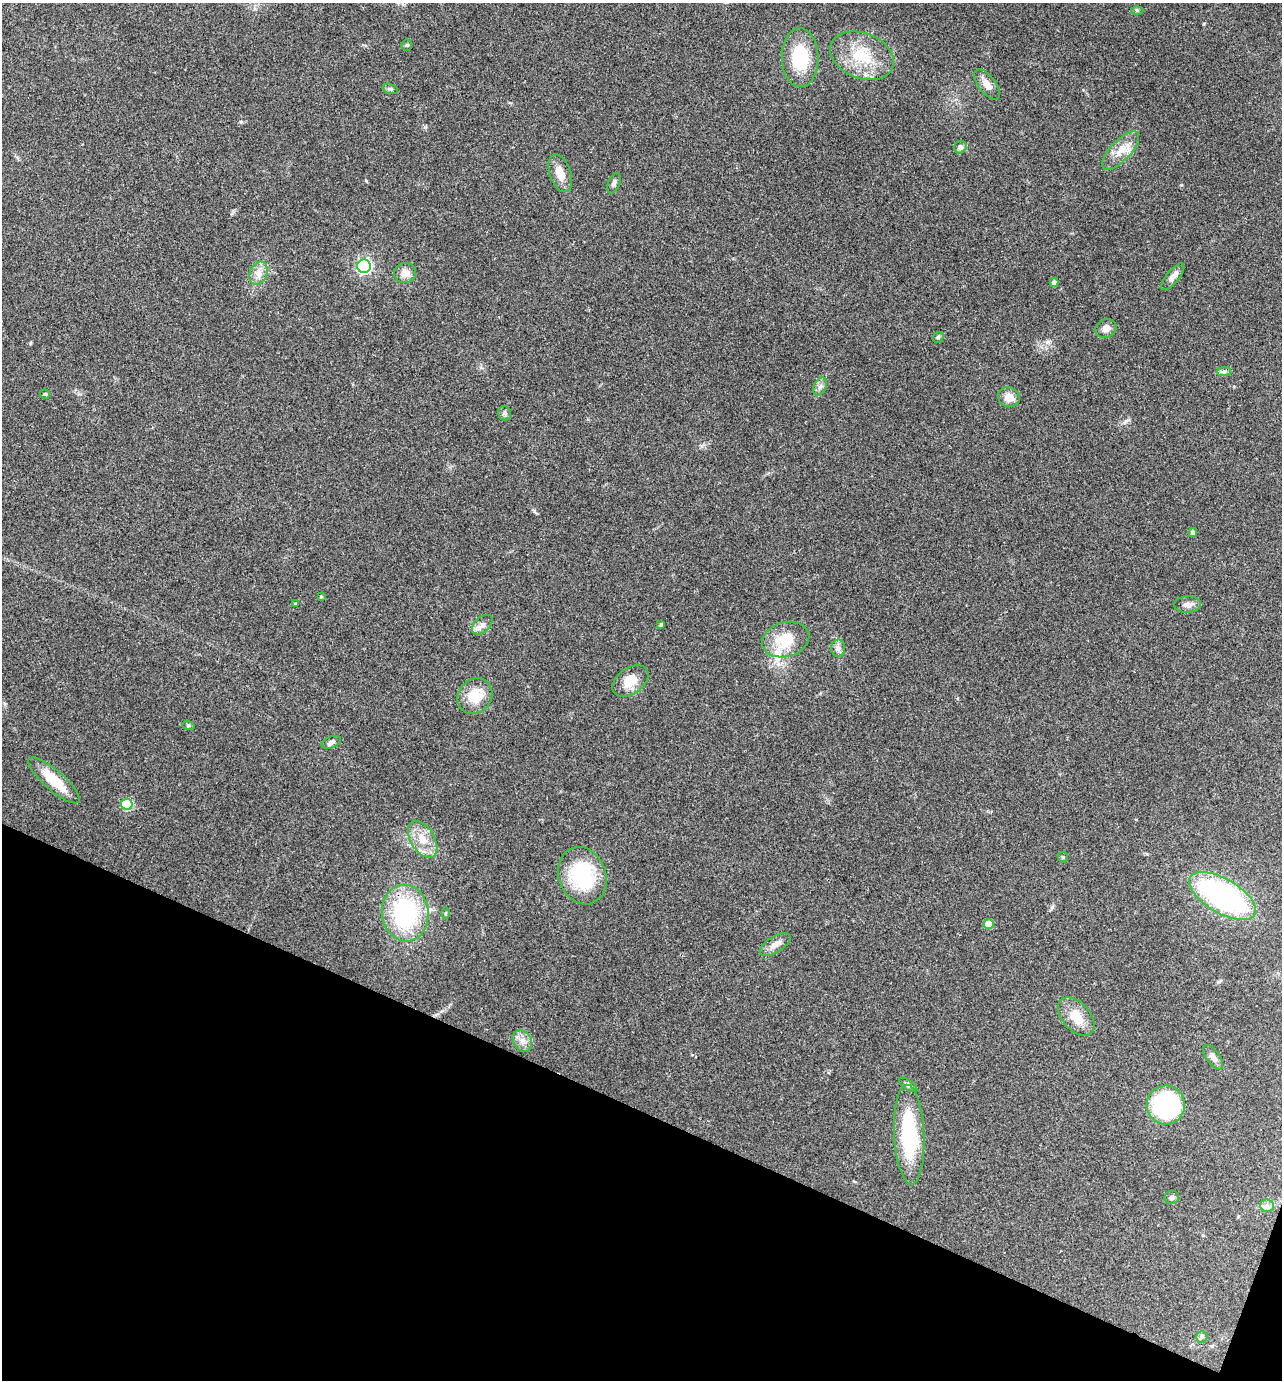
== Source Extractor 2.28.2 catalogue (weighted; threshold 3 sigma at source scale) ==
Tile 15 of 4 x 4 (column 3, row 4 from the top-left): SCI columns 2702-3981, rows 6-1383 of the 5535 x 5521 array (HDU 1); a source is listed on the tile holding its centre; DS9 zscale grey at full resolution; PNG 1284 x 1382 px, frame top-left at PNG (2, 3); each listed source drawn as its Kron ellipse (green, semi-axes under 4 px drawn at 4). Shown black and unused: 20% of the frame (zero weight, under 3 of 4 exposures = <1% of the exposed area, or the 3 px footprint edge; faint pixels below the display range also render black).
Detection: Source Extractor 2.28.2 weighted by HDU 2 'WHT'; one run over the whole footprint, this tile lists its part. Background 0.165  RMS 0.0072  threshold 0.0322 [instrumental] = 3 sigma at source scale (4.5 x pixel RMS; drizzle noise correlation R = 1.50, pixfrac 1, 0.05/0.05 arcsec/px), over >= 5 px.
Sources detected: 54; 1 inside a brighter listed object's ellipse — not listed separately; the other 53 listed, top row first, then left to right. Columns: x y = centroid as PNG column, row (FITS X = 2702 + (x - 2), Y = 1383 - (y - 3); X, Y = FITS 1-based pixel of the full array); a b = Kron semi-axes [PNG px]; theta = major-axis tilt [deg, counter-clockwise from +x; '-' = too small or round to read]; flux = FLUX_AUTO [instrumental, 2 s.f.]
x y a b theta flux
1137 10 6 4 -1 0.98
407 45 5 5 - 0.95
862 56 33 22 -21 29
800 58 29 18 -88 36
987 85 18 8 -53 6.2
390 89 8 5 -19 1.4
960 147 6 6 - 2.2
1121 150 24 10 46 11
560 173 19 10 -71 8.7
614 183 11 6 68 2.2
364 266 7 6 - 160
258 273 12 8 67 5.1
405 273 11 10 - 6.1
1173 277 16 6 51 4.6
1054 282 4 4 - 2.6
1106 328 11 9 24 4.3
938 337 6 5 - 1.1
1224 372 7 4 0 1.5
820 386 9 6 63 2.6
45 394 5 5 - 0.96
1009 397 11 9 -24 7.1
505 413 7 6 - 1.8
1193 533 4 4 - 1.8
321 596 4 3 - 0.85
295 603 4 2 - 0.51
1188 604 13 8 1 4
661 624 4 3 - 1.1
482 625 12 7 42 3.8
786 640 24 17 16 22
838 648 8 7 - 2.8
630 681 20 13 35 12
475 696 19 16 51 17
188 725 6 4 -18 1
331 742 10 5 22 2
54 780 33 10 -41 21
127 804 6 5 - 32
423 839 20 12 -59 12
1063 857 6 4 -45 0.95
582 876 29 23 -70 50
1222 896 37 17 -31 160
405 913 28 23 -84 84
445 913 6 3 90 0.78
989 924 5 5 - 11
775 944 17 8 33 5.9
1076 1017 23 14 -49 15
522 1041 12 9 -57 5
1213 1057 14 6 -54 4
908 1085 10 5 -35 2.2
1166 1105 19 19 - 120
909 1134 50 15 -87 62
1172 1197 7 6 - 1.8
1267 1206 7 6 - 2.4
1202 1337 6 5 - 1.4
Unlisted compact peaks at least as high as the median listed source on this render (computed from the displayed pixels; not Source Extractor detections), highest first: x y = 1181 185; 366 181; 241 122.